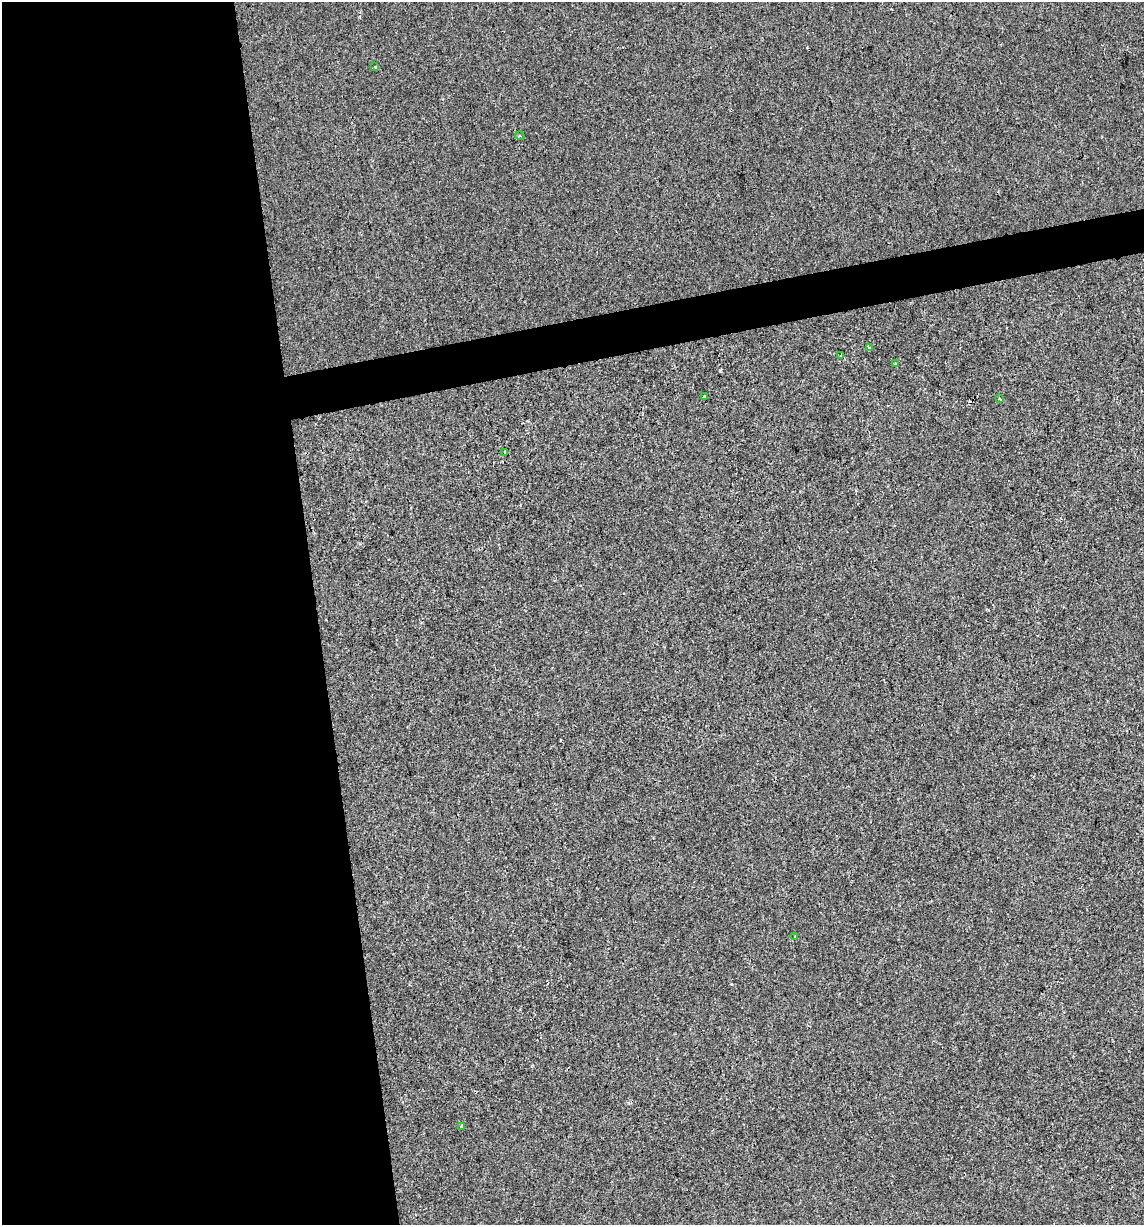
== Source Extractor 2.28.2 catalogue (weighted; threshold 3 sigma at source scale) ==
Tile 9 of 4 x 4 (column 1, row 3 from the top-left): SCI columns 29-1170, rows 1225-2447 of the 4671 x 4894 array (HDU 1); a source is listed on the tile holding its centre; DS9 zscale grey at full resolution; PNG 1146 x 1227 px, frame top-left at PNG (2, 2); each listed source drawn as its Kron ellipse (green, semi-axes under 4 px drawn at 4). Shown black and unused: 30% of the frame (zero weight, under 2 of 3 exposures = <1% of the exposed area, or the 3 px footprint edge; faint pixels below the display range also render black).
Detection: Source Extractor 2.28.2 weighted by HDU 2 'WHT'; one run over the whole footprint, this tile lists its part. Background -4.44e-04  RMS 0.0042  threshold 0.0188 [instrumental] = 3 sigma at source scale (4.5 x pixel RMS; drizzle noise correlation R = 1.50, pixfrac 1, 0.0396/0.0396 arcsec/px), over >= 5 px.
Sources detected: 12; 2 cosmic-ray / hot-pixel residue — neither listed nor drawn; the other 10 listed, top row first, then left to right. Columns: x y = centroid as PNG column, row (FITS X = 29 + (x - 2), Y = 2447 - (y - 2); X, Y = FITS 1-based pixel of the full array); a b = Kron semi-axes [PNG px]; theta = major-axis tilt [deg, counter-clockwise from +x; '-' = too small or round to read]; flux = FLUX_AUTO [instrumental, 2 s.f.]
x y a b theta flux
375 66 3 3 - 1.6
520 136 5 3 - 0.44
870 348 4 3 - 0.52
841 355 3 2 - 0.54
895 364 3 3 - 0.51
704 396 3 2 - 0.44
1000 399 3 3 - 0.72
505 452 3 3 - 1.7
795 936 3 2 - 1.1
462 1127 4 3 - 0.79